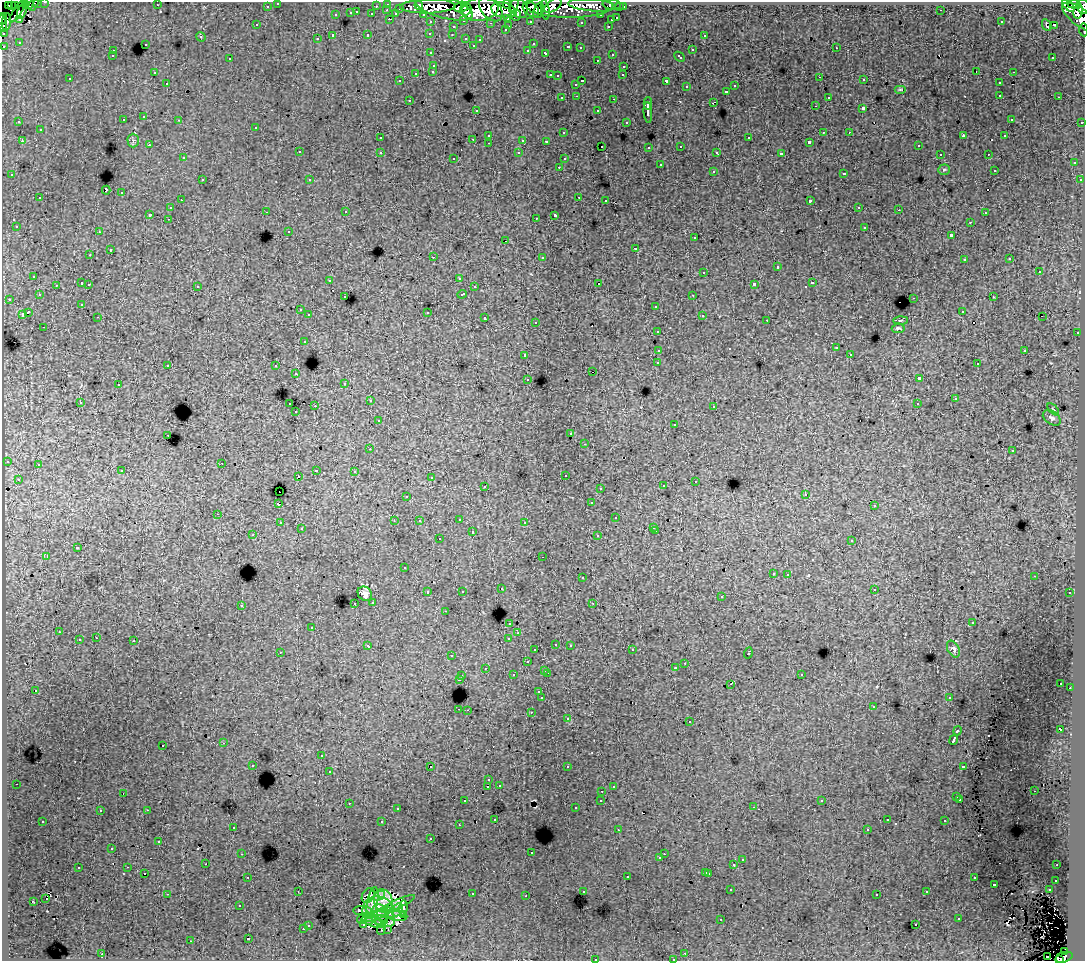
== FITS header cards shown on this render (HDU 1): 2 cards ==
NAXIS1  =                 1083
NAXIS2  =                  959

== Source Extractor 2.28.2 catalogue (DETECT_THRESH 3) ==
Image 1083 x 959 px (HDU 1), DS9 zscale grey, 1 PNG px = 1 image px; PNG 1087 x 963 px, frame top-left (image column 1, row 959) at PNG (2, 2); each listed source drawn as its Kron ellipse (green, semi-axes under 4 px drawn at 4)
Background 210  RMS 1.5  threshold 4.55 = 3 sigma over >= 5 px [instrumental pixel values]
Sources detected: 544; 5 with non-positive FLUX_AUTO (blend fragments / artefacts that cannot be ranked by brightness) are neither listed nor drawn; of the other 539, the 500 brightest by FLUX_AUTO listed and drawn (39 fainter detections omitted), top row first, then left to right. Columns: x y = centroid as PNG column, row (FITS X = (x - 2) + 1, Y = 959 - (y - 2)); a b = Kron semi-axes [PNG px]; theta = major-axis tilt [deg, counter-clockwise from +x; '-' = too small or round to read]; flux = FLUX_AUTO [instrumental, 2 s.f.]
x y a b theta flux
45 2 3 2 - 3500
29 3 6 3 88 11000
37 3 3 3 - 2800
278 3 3 3 - 3500
34 4 7 3 59 2700
388 4 3 3 - 6900
507 4 4 3 - 15000
1074 4 7 4 -7 19000
8 5 3 2 - 2300
12 5 3 2 - 2200
16 5 3 2 - 6900
26 5 4 2 - 1400
157 5 3 2 - 120
419 5 5 4 - 19000
553 5 10 5 35 66000
592 5 24 6 -5 52000
612 5 9 5 -7 16000
1068 5 8 4 -48 79000
267 6 3 3 - 1700
376 6 3 2 - 1500
428 6 28 7 1 84000
514 6 8 3 72 29000
570 6 43 11 0 100000
461 7 7 5 17 91000
620 7 3 3 - 2000
623 7 3 3 - 3100
1083 7 7 6 - 47000
400 8 3 3 - 1300
444 8 30 10 -15 200000
519 8 10 8 -58 64000
466 9 6 5 - 100000
480 9 18 11 7 320000
491 9 14 9 -49 140000
531 9 9 6 -40 120000
545 9 10 3 -82 28000
387 10 3 2 - 510
504 10 13 7 -13 260000
539 10 8 5 69 65000
941 10 3 2 - 130
17 11 12 3 57 4800
22 11 8 3 68 9300
1078 11 7 5 79 46000
357 12 3 2 - 540
351 13 3 3 - 1200
372 14 3 3 - 1700
396 14 4 3 - 1400
423 14 3 2 - 2900
336 15 3 3 - 580
516 15 5 5 - 32000
601 15 3 3 - 2500
1081 17 22 9 -36 120000
508 18 3 3 - 1800
617 18 3 3 - 990
2 19 6 2 62 3200
19 19 3 3 - 1700
389 19 3 2 - 710
611 20 3 3 - 580
464 21 3 2 - 690
530 21 3 3 - 2400
6 22 9 4 83 130000
431 22 3 3 - 3500
581 22 3 3 - 280
1001 22 3 2 - 100
2 23 9 2 -84 45000
490 23 3 2 - 160
256 25 3 3 - 200
1046 25 6 3 -65 390
1054 25 3 2 - 200
509 26 3 2 - 490
608 26 3 2 - 600
453 27 3 3 - 470
505 30 3 3 - 290
1084 30 6 2 -84 8100
430 33 3 3 - 190
3 34 3 3 - 1600
368 35 3 3 - 600
452 35 3 2 - 240
704 35 3 3 - 450
333 36 3 3 - 2100
201 37 5 4 - 110
466 38 3 3 - 560
317 39 3 3 - 330
480 39 3 3 - 210
19 42 3 3 - 150
145 44 3 3 - 590
533 44 3 2 - 180
473 45 3 3 - 210
4 46 3 3 - 1600
568 47 4 3 - 760
580 48 3 3 - 270
836 48 3 2 - 350
528 50 3 3 - 350
692 50 3 3 - 660
113 51 3 3 - 610
431 53 3 3 - 300
546 53 4 3 - 850
612 54 3 3 - 540
112 56 3 2 - 120
680 57 6 3 -43 650
1053 57 3 2 - 270
230 59 3 3 - 460
597 60 3 2 - 190
434 65 3 3 - 570
624 66 3 3 - 450
433 71 3 3 - 380
976 71 2 2 - 120
154 72 3 2 - 150
1013 72 3 2 - 500
416 73 3 3 - 750
550 75 3 2 - 650
623 75 3 2 - 210
557 76 3 3 - 290
820 77 3 2 - 200
70 79 3 3 - 320
864 80 3 3 - 290
399 81 3 3 - 210
582 81 3 2 - 990
666 81 3 3 - 1800
167 83 3 2 - 270
999 83 3 3 - 430
576 84 3 3 - 440
735 86 3 3 - 420
687 87 3 3 - 440
900 89 6 4 0 110
726 91 3 3 - 530
1000 95 3 2 - 440
577 96 3 2 - 350
828 97 3 3 - 330
1059 97 3 2 - 290
562 98 3 3 - 410
614 99 3 2 - 760
409 100 3 2 - 350
713 102 4 2 - 530
648 104 6 2 89 3600
815 106 3 2 - 130
863 108 3 3 - 1900
476 110 3 2 - 260
598 111 3 3 - 480
648 112 10 3 -85 3700
144 117 3 3 - 520
1011 119 3 3 - 250
123 120 3 3 - 410
179 120 3 2 - 280
19 122 3 3 - 210
626 122 3 3 - 300
1082 122 3 2 - 970
256 127 3 3 - 410
40 130 3 3 - 460
823 132 2 2 - 120
849 132 2 2 - 260
563 133 3 3 - 290
489 135 3 3 - 490
963 136 4 3 - 750
1005 136 3 3 - 180
380 138 3 3 - 360
749 138 3 3 - 670
473 139 3 2 - 430
523 140 3 3 - 1300
22 141 3 2 - 530
133 141 7 5 -89 220
546 141 3 3 - 120
809 142 3 3 - 200
489 143 3 2 - 250
149 145 3 2 - 260
918 145 3 3 - 210
602 146 3 2 - 160
681 146 3 3 - 440
649 147 3 3 - 300
299 152 3 3 - 570
380 152 3 3 - 460
717 152 3 3 - 250
519 153 3 3 - 350
781 154 4 3 - 3100
940 154 3 2 - 210
988 154 3 2 - 300
183 158 3 3 - 300
454 158 3 3 - 300
564 159 3 3 - 140
1074 163 3 3 - 520
660 165 3 3 - 740
559 167 3 2 - 310
944 170 6 5 - 170
994 170 3 3 - 180
713 171 3 3 - 670
844 173 3 3 - 670
12 175 3 3 - 380
202 180 3 2 - 460
310 180 3 3 - 320
1080 180 3 3 - 280
106 190 4 3 - 1700
122 193 3 3 - 830
579 197 3 2 - 640
40 198 3 3 - 630
181 200 3 2 - 360
606 200 3 2 - 270
810 201 4 3 - 1900
859 207 3 3 - 280
170 208 3 3 - 470
899 210 3 2 - 190
266 212 3 2 - 270
346 212 3 3 - 270
985 213 3 2 - 260
150 214 3 3 - 2000
555 215 4 3 - 2700
536 218 3 2 - 120
168 219 3 2 - 310
970 222 3 2 - 350
16 226 3 3 - 280
865 227 3 3 - 590
289 231 3 3 - 180
99 232 3 3 - 300
951 235 4 3 - 1800
695 238 3 3 - 430
506 241 3 2 - 160
636 248 3 3 - 810
110 250 3 3 - 870
90 255 3 2 - 290
433 257 3 2 - 1200
542 257 3 3 - 570
1010 259 3 3 - 340
964 260 3 3 - 320
777 267 3 3 - 1100
704 272 3 3 - 550
1039 272 3 3 - 810
34 276 3 3 - 480
459 278 3 3 - 180
330 280 3 2 - 230
82 283 3 3 - 1000
812 283 3 3 - 770
89 284 3 2 - 430
599 284 3 3 - 1600
754 284 4 3 - 2400
56 285 3 3 - 230
197 286 3 3 - 490
474 287 3 3 - 390
462 294 4 3 - 900
39 295 3 3 - 320
693 295 3 2 - 350
345 297 3 3 - 240
993 297 3 2 - 340
914 298 3 2 - 660
9 299 3 2 - 320
82 304 3 3 - 230
656 306 3 3 - 470
300 310 3 3 - 350
962 311 3 3 - 380
28 312 4 3 - 2500
427 312 3 3 - 1100
22 314 3 3 - 1200
309 315 3 3 - 490
702 315 3 3 - 420
98 317 3 2 - 240
1042 317 2 2 - 130
485 318 3 3 - 760
767 320 3 2 - 200
900 320 7 3 2 130
536 322 3 3 - 260
44 327 3 2 - 330
898 328 6 4 5 200
657 331 3 3 - 400
1077 333 3 2 - 480
304 341 3 3 - 550
836 348 3 3 - 250
659 350 4 3 - 1600
1025 350 3 3 - 830
850 354 3 2 - 280
525 355 3 3 - 720
658 363 4 3 - 2900
977 364 3 2 - 260
168 365 3 3 - 580
276 366 3 3 - 630
592 372 3 2 - 500
296 374 3 3 - 290
919 378 4 3 - 3500
528 379 3 3 - 330
345 383 3 3 - 300
118 385 3 3 - 520
955 399 3 3 - 250
370 401 3 2 - 320
80 402 3 3 - 290
290 404 3 2 - 590
917 404 3 2 - 120
315 406 2 2 - 820
714 406 3 2 - 350
1053 409 7 3 -46 140
296 412 3 2 - 270
1052 418 10 6 -35 350
378 421 3 3 - 240
675 424 3 3 - 250
571 434 3 3 - 210
168 435 3 2 - 360
585 444 3 2 - 350
370 449 3 3 - 190
1012 451 3 3 - 390
7 461 3 3 - 320
222 463 2 2 - 370
38 465 3 3 - 450
316 470 3 2 - 580
122 471 3 3 - 350
354 471 3 3 - 260
565 475 3 3 - 410
298 476 2 2 - 220
431 478 3 3 - 210
18 479 3 3 - 320
695 481 3 2 - 330
485 486 3 2 - 380
663 486 3 3 - 370
600 488 3 2 - 230
279 492 2 2 - 220
806 494 3 3 - 120
407 496 3 3 - 190
591 503 3 3 - 270
278 504 3 3 - 1700
874 506 3 3 - 270
218 514 3 2 - 360
616 518 3 3 - 470
459 519 3 2 - 400
394 521 3 2 - 120
419 521 3 2 - 170
525 522 3 2 - 260
280 523 3 3 - 350
654 527 3 3 - 360
301 529 3 3 - 290
656 531 3 2 - 400
472 532 3 3 - 920
253 535 3 3 - 240
598 536 3 3 - 360
439 539 3 3 - 450
852 541 3 3 - 550
77 548 3 3 - 1500
47 556 3 2 - 1000
543 557 3 2 - 110
404 568 3 3 - 230
773 573 3 3 - 450
788 574 3 2 - 400
1034 576 3 2 - 110
582 578 3 3 - 500
501 589 3 3 - 210
874 589 3 3 - 430
462 591 3 3 - 230
428 592 3 3 - 680
1070 593 3 3 - 260
365 594 8 6 -46 510
721 597 3 3 - 340
373 602 3 3 - 330
355 603 3 2 - 340
593 603 3 3 - 120
241 605 3 3 - 590
445 611 3 2 - 340
510 623 3 3 - 400
972 623 3 2 - 120
312 627 3 3 - 420
59 632 3 2 - 320
518 633 3 2 - 260
96 638 3 2 - 340
509 638 3 3 - 970
79 640 3 3 - 890
134 641 3 3 - 1300
556 644 3 3 - 380
570 645 3 3 - 390
368 646 4 3 - 530
953 649 9 6 -62 300
535 650 3 3 - 270
632 650 3 2 - 330
280 652 3 3 - 110
748 653 5 3 - 850
452 656 3 2 - 170
527 662 3 3 - 580
685 663 3 2 - 450
485 668 3 3 - 330
676 668 3 3 - 390
545 670 3 3 - 500
547 673 3 2 - 780
801 674 3 3 - 420
513 675 3 3 - 550
462 676 3 2 - 470
459 679 4 3 - 860
1061 683 3 2 - 100
731 684 3 2 - 280
1070 688 2 2 - 370
35 690 3 2 - 140
539 692 3 3 - 360
542 698 3 3 - 2700
949 698 3 3 - 180
873 707 3 2 - 270
459 709 3 2 - 530
467 710 3 2 - 400
531 712 3 2 - 570
568 719 3 3 - 190
690 722 3 3 - 390
1060 730 4 4 - 1700
957 731 5 3 - 1300
954 740 5 3 - 5200
224 743 3 2 - 320
163 745 3 3 - 490
321 756 3 3 - 970
253 765 3 3 - 240
963 766 4 3 - 920
430 767 3 2 - 500
567 767 3 2 - 290
329 771 3 3 - 33000
489 780 3 3 - 390
16 784 3 2 - 340
499 785 3 3 - 230
488 786 3 2 - 230
613 787 3 2 - 110
602 791 3 2 - 320
1034 791 3 2 - 120
123 793 3 2 - 220
957 797 3 3 - 310
601 800 3 3 - 350
960 800 3 3 - 360
465 801 3 2 - 300
822 801 3 3 - 260
349 803 3 2 - 420
754 807 3 2 - 280
576 808 3 3 - 180
397 809 3 3 - 360
147 810 3 2 - 680
100 811 3 3 - 240
495 819 3 3 - 310
887 820 3 2 - 210
43 821 3 3 - 310
945 821 3 3 - 460
382 822 3 3 - 1100
459 825 3 3 - 120
233 827 3 3 - 310
867 829 3 2 - 200
618 830 3 2 - 190
431 839 3 3 - 310
159 841 3 3 - 330
112 848 3 2 - 100
531 853 3 2 - 170
242 854 3 2 - 270
664 854 3 2 - 240
660 858 3 3 - 390
742 860 3 3 - 450
206 864 2 2 - 300
734 865 3 3 - 1300
1057 865 3 2 - 200
128 867 3 2 - 430
78 868 3 3 - 620
706 872 3 3 - 580
144 873 3 2 - 290
709 873 3 3 - 660
627 876 3 3 - 870
248 877 3 2 - 290
974 878 3 3 - 560
1056 880 3 3 - 380
994 884 3 3 - 630
731 890 3 2 - 280
1049 890 3 2 - 460
298 891 3 2 - 100
583 891 3 3 - 380
927 892 3 3 - 320
167 894 3 2 - 1500
472 894 3 3 - 700
877 894 3 3 - 300
368 896 8 5 58 230
379 896 6 4 35 340
526 896 3 2 - 220
46 899 3 2 - 310
383 901 12 9 -72 1300
33 902 4 2 - 110
372 903 15 5 79 280
398 903 18 4 24 610
239 905 3 3 - 190
378 906 14 10 -9 1000
403 908 8 3 85 410
360 910 7 2 0 150
398 910 7 5 63 520
367 912 6 5 - 420
389 912 6 4 -58 340
379 914 10 8 -83 700
403 915 3 3 - 130
372 916 7 4 41 270
397 916 10 5 -6 150
386 917 11 7 -49 540
362 919 5 2 - 160
721 919 3 2 - 130
959 919 3 3 - 660
367 920 6 3 -19 130
381 921 6 3 14 330
375 923 11 5 -13 290
308 925 3 3 - 470
364 925 4 2 - 140
916 925 3 2 - 300
303 929 3 3 - 600
381 929 6 2 87 160
388 929 3 2 - 140
248 939 3 3 - 1700
191 941 3 2 - 140
1065 952 3 2 - 1200
685 953 3 2 - 260
102 954 3 2 - 560
1047 956 2 2 - 600
1064 957 9 5 16 72000
595 959 3 3 - 580
673 959 3 2 - 250
1060 960 3 2 - 26000
At the frame edge (FLAGS 8, measured only in part): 15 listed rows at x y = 45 2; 29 3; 37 3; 278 3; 34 4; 1083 7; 1081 17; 2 19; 2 23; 1084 30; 3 34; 4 46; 595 959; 673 959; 1060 960
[39 fainter detections neither listed nor drawn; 5 non-positive-flux detections neither listed nor drawn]